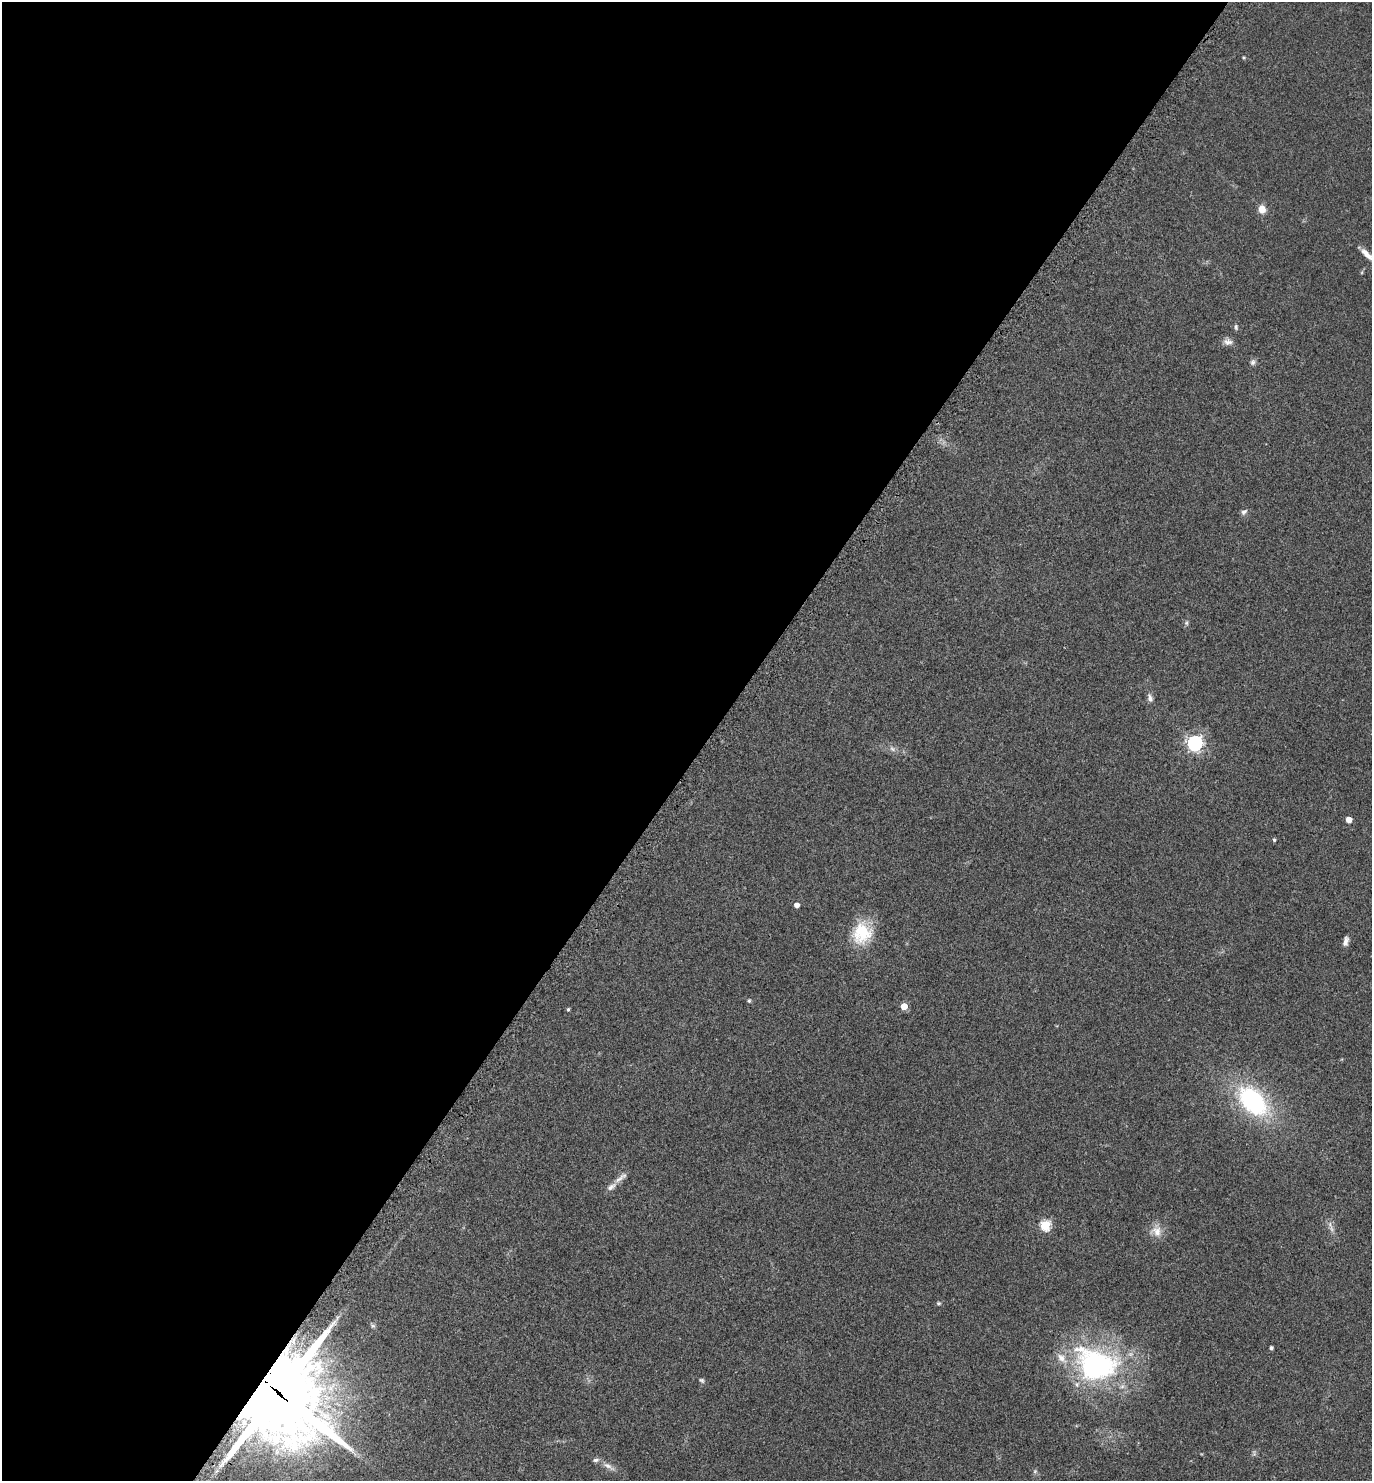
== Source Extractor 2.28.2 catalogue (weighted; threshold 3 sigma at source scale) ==
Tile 5 of 4 x 4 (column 1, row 2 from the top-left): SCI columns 325-1694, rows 2997-4475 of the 5992 x 5992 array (HDU 1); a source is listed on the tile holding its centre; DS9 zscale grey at full resolution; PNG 1374 x 1483 px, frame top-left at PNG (2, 2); no overlay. Shown black and unused: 52% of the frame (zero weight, under 2 of 3 exposures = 3% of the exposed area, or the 3 px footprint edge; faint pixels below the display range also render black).
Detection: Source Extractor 2.28.2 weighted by HDU 2 'WHT'; one run over the whole footprint, this tile lists its part. Background 0.0701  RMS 0.0078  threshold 0.0349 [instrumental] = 3 sigma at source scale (4.5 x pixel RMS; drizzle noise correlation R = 1.50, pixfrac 1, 0.05/0.05 arcsec/px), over >= 5 px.
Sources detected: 37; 4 inside a brighter listed object's ellipse — not listed separately; the other 33 listed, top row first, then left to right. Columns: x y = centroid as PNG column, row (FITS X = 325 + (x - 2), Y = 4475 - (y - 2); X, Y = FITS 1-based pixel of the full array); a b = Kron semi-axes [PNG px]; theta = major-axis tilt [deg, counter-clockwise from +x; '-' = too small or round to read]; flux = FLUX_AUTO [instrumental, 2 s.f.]
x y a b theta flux
1244 57 6 3 -20 0.76
1262 209 7 6 - 9.3
1368 255 27 6 -40 7.7
1362 272 6 4 72 0.88
1236 327 8 5 -89 1.5
1228 342 13 8 -9 4
1253 362 8 7 - 2.2
1244 512 9 6 38 2.2
1186 623 7 5 84 1.5
1150 698 11 6 -71 3.1
1195 743 6 6 - 220
892 749 11 6 -45 2.9
1349 820 4 4 - 9.8
1274 840 4 3 - 1.2
796 905 4 4 - 5
862 933 28 24 69 32
1346 941 11 6 78 3.4
749 1001 5 4 - 1.3
904 1006 5 5 - 16
568 1009 4 3 - 1.1
1253 1101 31 19 -45 110
621 1178 21 6 38 4.5
1045 1225 5 5 - 62
1331 1229 11 7 -69 3.4
1156 1231 17 15 -70 8.9
938 1303 6 5 - 1.2
373 1326 7 6 - 1.7
1271 1348 4 3 - 1.8
1096 1364 61 43 -19 150
701 1380 7 5 -23 1.4
278 1392 33 31 79 7000
608 1466 20 6 -30 5.3
1035 1471 6 5 - 1.3
Overlapping masked pixels (flux is a lower limit): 1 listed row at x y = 278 1392
Isophote crosses this tile's border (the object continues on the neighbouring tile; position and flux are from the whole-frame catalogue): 1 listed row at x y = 1368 255